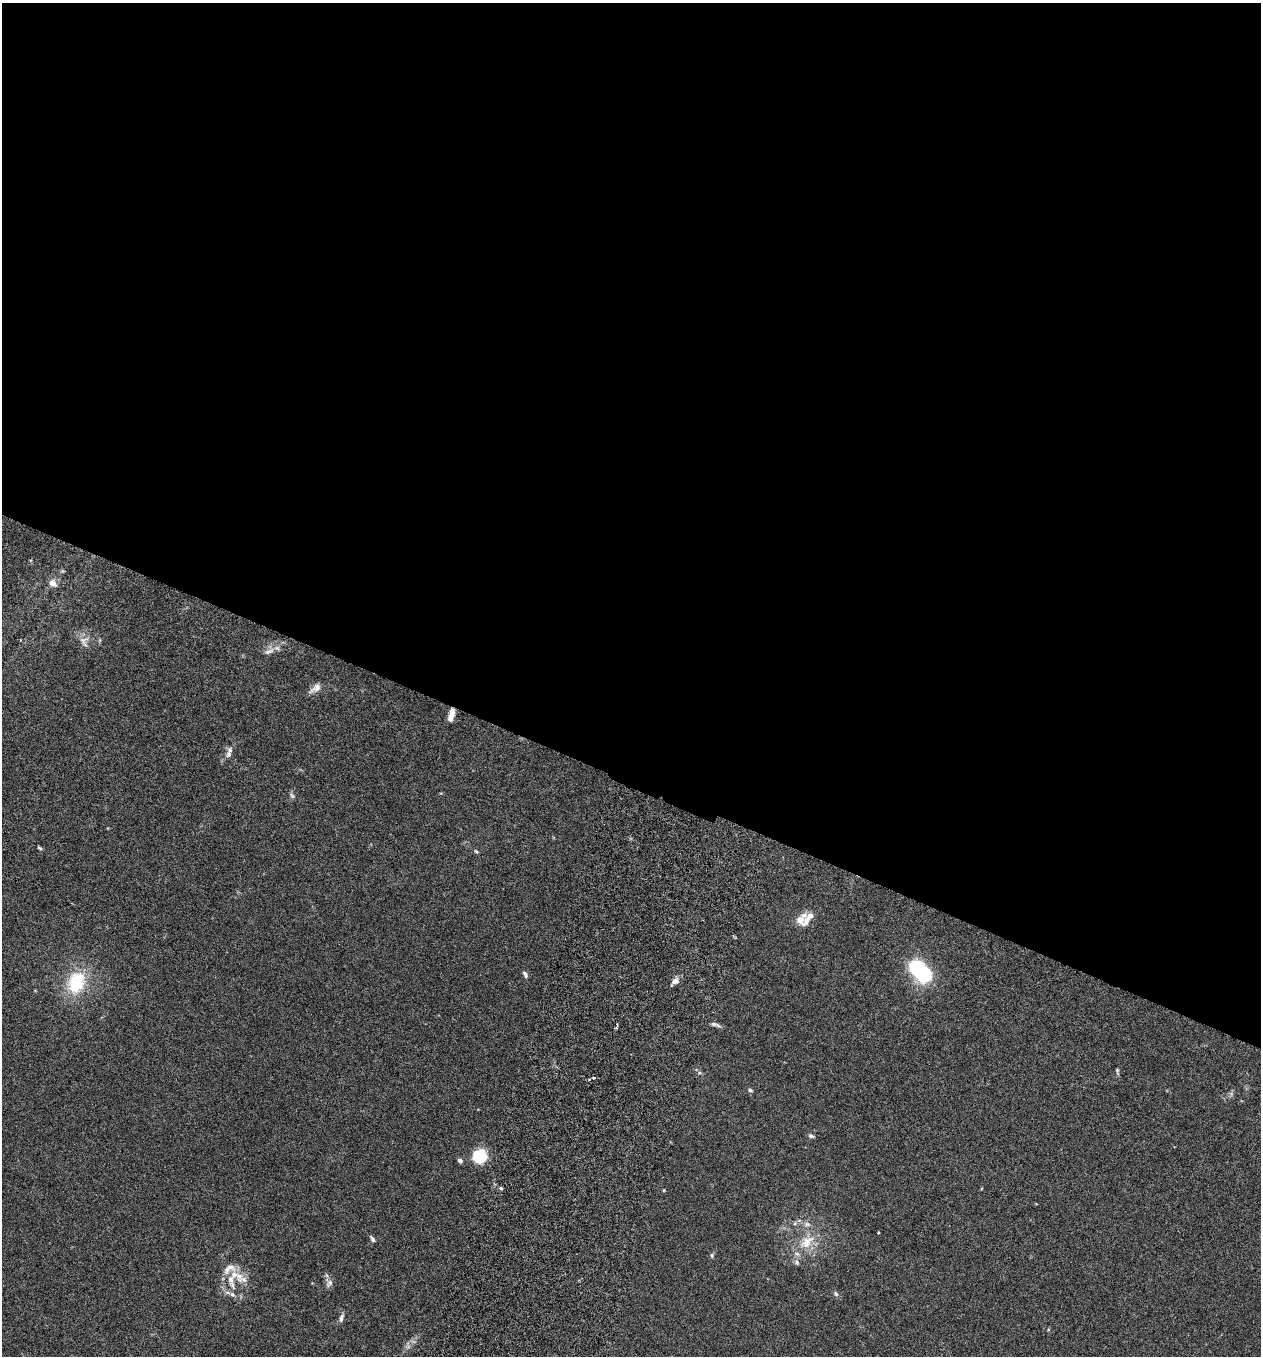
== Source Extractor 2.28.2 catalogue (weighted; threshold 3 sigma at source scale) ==
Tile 3 of 4 x 4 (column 3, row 1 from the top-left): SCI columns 2708-3966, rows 4090-5443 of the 5545 x 5467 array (HDU 1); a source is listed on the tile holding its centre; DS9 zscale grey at full resolution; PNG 1263 x 1358 px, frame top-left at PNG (2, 3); no overlay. Shown black and unused: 58% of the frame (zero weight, under 3 of 6 exposures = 3% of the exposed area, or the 3 px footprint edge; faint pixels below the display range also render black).
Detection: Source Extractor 2.28.2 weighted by HDU 2 'WHT'; one run over the whole footprint, this tile lists its part. Background 0.0188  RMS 0.002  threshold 0.00818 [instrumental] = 3 sigma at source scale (4.09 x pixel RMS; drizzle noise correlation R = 1.36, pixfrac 0.8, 0.05/0.05 arcsec/px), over >= 5 px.
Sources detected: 42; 6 inside a brighter listed object's ellipse — not listed separately; the other 36 listed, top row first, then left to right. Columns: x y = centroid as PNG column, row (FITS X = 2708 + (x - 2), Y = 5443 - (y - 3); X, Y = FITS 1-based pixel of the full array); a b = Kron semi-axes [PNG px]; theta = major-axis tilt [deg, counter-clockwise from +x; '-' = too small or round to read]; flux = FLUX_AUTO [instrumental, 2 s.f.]
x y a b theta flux
53 583 11 8 -37 1.2
84 640 15 11 34 1.5
269 651 15 7 24 1.1
315 688 19 8 36 1.2
452 713 11 7 87 1.3
228 755 11 7 84 0.83
292 796 8 6 -49 0.41
40 848 7 4 -27 0.28
476 852 6 4 -48 0.26
810 916 10 7 60 0.89
800 920 14 10 -55 1.6
920 971 24 14 -49 16
525 974 9 5 -63 0.49
675 981 9 8 - 0.83
76 982 27 20 70 9.4
715 1024 14 5 -19 0.56
616 1028 4 3 - 0.23
1117 1071 9 4 -79 0.31
593 1078 4 3 - 0.27
750 1090 7 4 -11 0.33
811 1136 7 5 -25 0.41
480 1156 14 13 - 5.9
460 1160 4 4 - 0.94
501 1188 5 4 - 0.26
664 1190 4 3 - 0.18
807 1224 11 6 -8 0.8
878 1233 3 2 - 0.19
372 1239 9 4 -56 0.41
807 1242 24 14 43 4.1
712 1255 7 5 -89 0.31
797 1262 8 5 -69 0.45
243 1279 17 8 -1 1.5
231 1281 26 8 -75 2.5
329 1283 12 7 52 0.72
836 1294 7 6 - 0.41
341 1318 11 6 70 0.67
Overlapping masked pixels (flux is a lower limit): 1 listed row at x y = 452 713